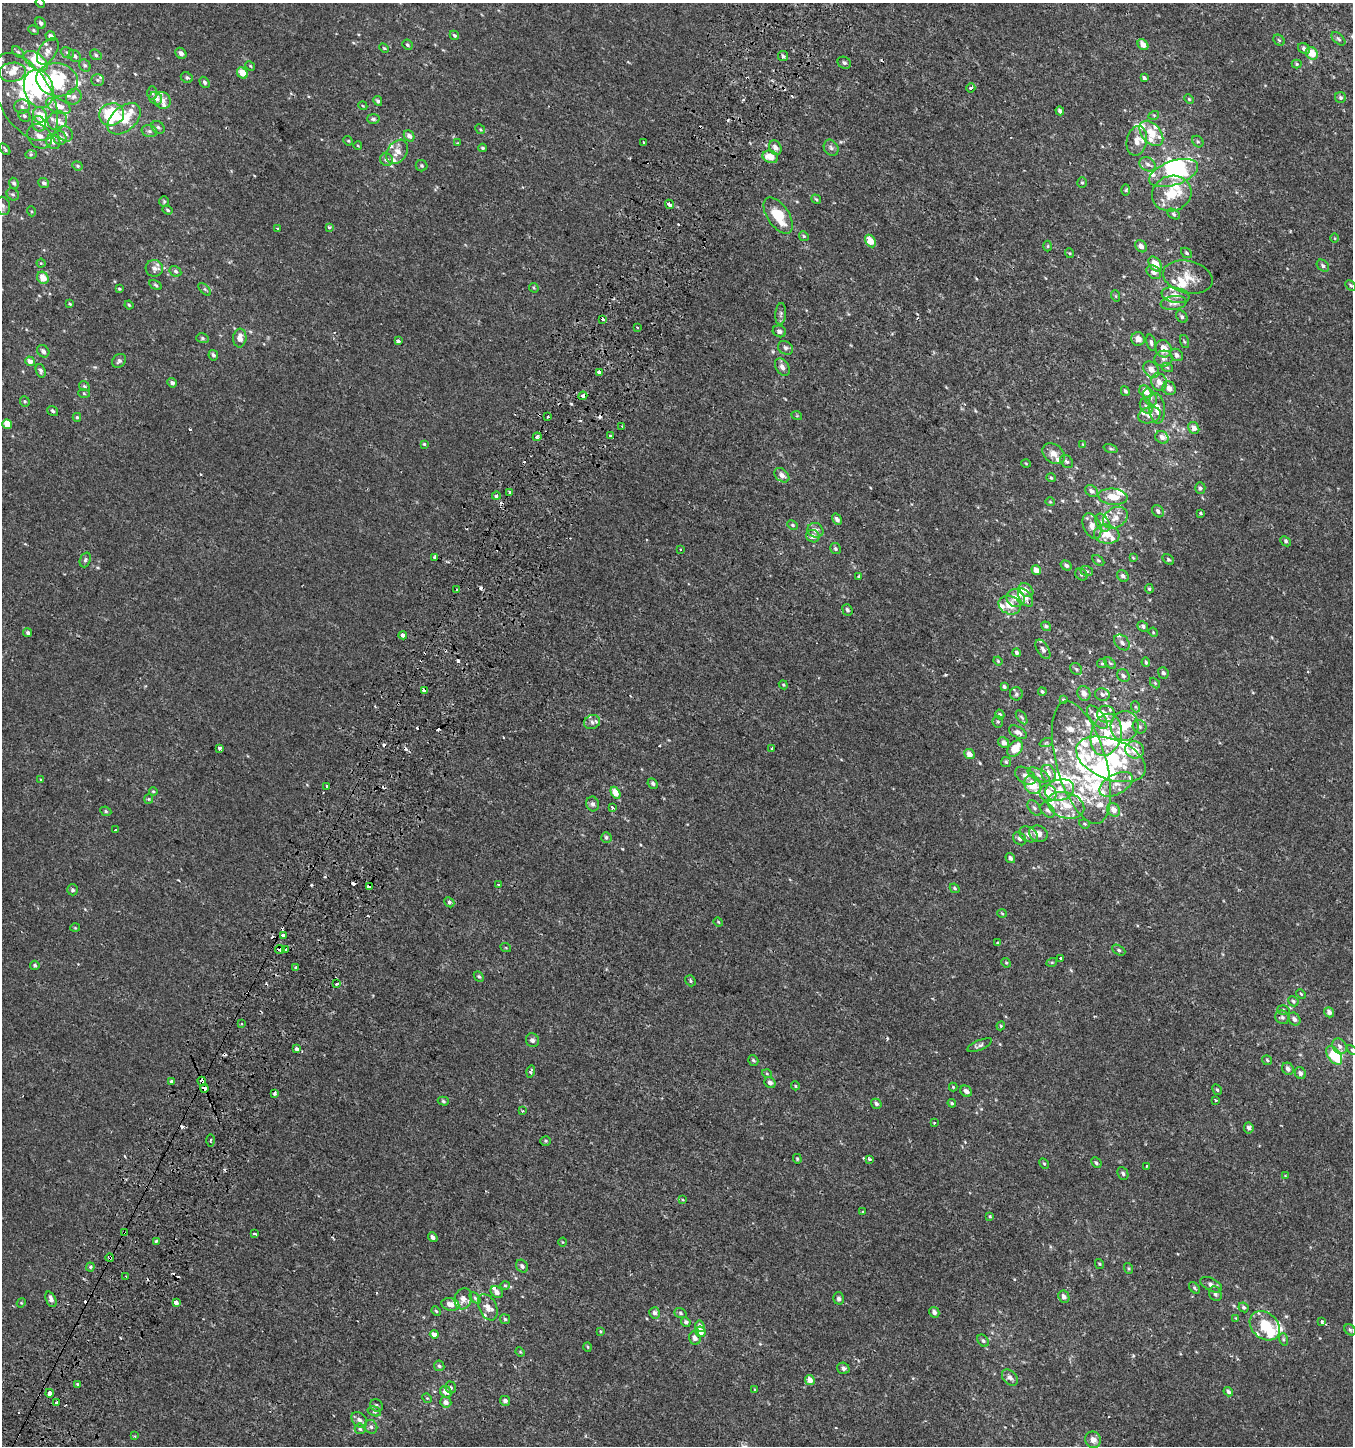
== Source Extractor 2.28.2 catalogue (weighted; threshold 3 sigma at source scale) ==
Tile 7 of 4 x 4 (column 3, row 2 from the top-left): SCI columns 2958-4308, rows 2939-4382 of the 5982 x 5886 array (HDU 1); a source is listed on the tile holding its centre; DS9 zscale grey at full resolution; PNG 1355 x 1448 px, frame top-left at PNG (2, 3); each listed source drawn as its Kron ellipse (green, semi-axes under 4 px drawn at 4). Shown black and unused: <1% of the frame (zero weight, under 2 of 3 exposures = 3% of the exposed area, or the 3 px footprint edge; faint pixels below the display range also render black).
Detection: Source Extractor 2.28.2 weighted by HDU 2 'WHT'; one run over the whole footprint, this tile lists its part. Background 4.91e-04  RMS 0.0027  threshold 0.0123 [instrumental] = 3 sigma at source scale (4.5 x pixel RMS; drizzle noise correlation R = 1.50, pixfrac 1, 0.0396/0.0396 arcsec/px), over >= 5 px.
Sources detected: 550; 8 inside a brighter object's white glare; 33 cosmic-ray / hot-pixel residue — neither listed nor drawn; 88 inside a brighter listed object's ellipse — not listed separately; the other 421 listed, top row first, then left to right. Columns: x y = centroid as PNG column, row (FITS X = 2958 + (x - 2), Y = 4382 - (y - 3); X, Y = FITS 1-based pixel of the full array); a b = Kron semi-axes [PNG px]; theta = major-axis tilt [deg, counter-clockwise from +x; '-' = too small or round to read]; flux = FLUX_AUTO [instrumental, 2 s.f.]
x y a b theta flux
40 3 5 4 - 0.34
41 23 6 5 - 0.79
34 30 5 4 - 0.32
454 35 5 4 - 0.45
51 36 5 4 - 1.3
1338 39 8 5 -45 0.48
1279 40 6 5 - 0.35
407 45 5 4 - 0.5
1143 45 6 4 -50 1.9
384 48 5 3 - 0.27
1304 48 6 5 - 0.8
48 51 15 8 55 1.7
18 52 7 4 -44 0.42
67 53 7 5 -25 0.56
181 53 6 5 - 0.99
1312 53 6 5 - 3.2
96 55 6 5 - 0.48
75 56 6 5 - 0.66
783 56 5 5 - 0.44
36 61 14 7 -35 6.7
844 63 7 5 -30 0.61
1297 64 5 4 - 0.32
85 66 6 5 - 0.48
250 66 5 4 - 0.32
12 72 13 9 8 2.5
242 73 6 5 - 3
187 78 6 5 - 0.53
1144 78 4 3 - 0.44
57 80 21 16 -10 18
98 80 6 6 - 0.59
204 82 6 4 -58 0.55
971 88 5 3 - 0.78
39 89 19 14 -72 17
152 93 7 5 -86 0.48
25 97 48 26 -61 15
74 97 8 7 - 0.91
1341 97 5 5 - 0.52
156 98 7 6 - 1.9
1189 99 5 3 - 0.28
163 100 8 8 - 1.3
378 101 5 4 - 0.55
58 106 13 7 -21 2.6
363 106 4 3 - 0.21
22 107 8 7 - 1
1060 111 4 3 - 0.67
112 114 12 11 - 19
40 115 8 7 - 3.1
1154 115 5 3 - 0.26
24 116 6 5 - 0.51
124 119 19 12 41 4.7
373 119 6 5 - 0.5
57 120 10 9 - 1.4
39 124 8 6 -59 2
158 127 7 5 -37 0.58
480 129 5 4 - 0.3
149 131 8 6 -15 0.65
1151 133 14 9 -50 4.2
65 134 8 7 - 0.94
39 136 13 11 -47 2.3
409 136 6 5 - 1.1
60 138 7 6 - 1.2
348 141 5 4 - 0.32
1137 141 15 10 78 2.4
53 142 8 6 -47 1.1
644 142 3 3 - 1.4
1198 142 6 5 - 0.44
457 143 4 3 - 0.23
358 146 4 3 - 0.2
775 147 7 6 - 1.5
483 148 4 3 - 0.38
831 148 8 7 - 0.66
5 149 7 3 -54 0.37
397 152 13 9 55 2.3
31 154 6 4 2 0.38
770 157 8 6 -19 3.1
386 160 6 6 - 0.81
1148 164 8 6 -28 1
77 166 5 4 - 0.36
422 166 6 5 - 0.47
1174 173 25 12 19 18
14 183 5 4 - 0.6
44 183 5 5 - 0.67
1082 183 5 4 - 0.32
1126 190 5 3 - 0.31
13 194 7 5 -41 0.49
1172 194 20 17 19 7.3
816 199 5 3 - 0.31
164 201 5 4 - 0.35
669 204 5 3 - 2.8
3 206 9 7 -66 1.1
168 210 5 4 - 0.38
31 211 5 3 - 0.25
1174 214 7 4 -30 0.47
778 216 21 10 -56 7.7
329 227 4 4 - 0.48
277 229 3 3 - 0.67
804 236 5 4 - 0.34
1335 238 4 3 - 0.2
870 241 7 5 -58 3.7
1048 246 5 3 - 0.25
1141 246 6 5 - 1.2
1069 253 5 3 - 0.23
1187 253 6 4 -40 0.36
41 263 4 4 - 0.29
1155 264 8 5 -53 3.7
1323 266 7 5 -42 0.61
154 268 8 8 - 1.3
175 271 6 5 - 0.53
1154 272 8 6 -40 1.1
1188 277 25 16 -14 4.4
43 278 6 5 - 3.2
156 285 7 4 -29 0.4
1351 285 6 3 -46 0.34
534 288 5 4 - 0.28
119 289 3 3 - 0.29
205 289 8 3 -44 0.34
1175 295 14 7 -10 2
1116 296 6 3 -71 0.25
1174 303 13 7 8 1.4
70 304 3 3 - 0.28
129 305 4 4 - 0.34
781 314 11 5 85 0.7
1182 317 7 5 -52 0.54
603 319 4 3 - 3.2
637 327 3 3 - 0.52
779 331 7 5 -24 0.8
202 338 6 5 - 0.38
240 338 9 6 85 2
1138 339 7 6 - 1.7
398 341 4 3 - 1.5
1184 342 7 3 -71 0.3
1151 343 8 4 -76 0.58
785 348 8 6 -35 0.67
1164 349 9 7 -63 2.9
43 351 7 5 -46 0.9
213 355 5 4 - 0.52
1177 355 7 5 -42 0.8
1163 359 9 8 - 1
30 361 5 4 - 1.5
119 361 8 6 45 0.66
782 367 9 6 -57 1.1
1167 367 6 4 -20 0.34
1151 370 9 7 -50 1.6
41 371 7 4 -73 0.56
599 372 4 3 - 4.8
1159 382 9 7 -65 1.7
172 383 5 4 - 0.81
84 386 5 4 - 0.42
1169 388 7 6 - 1.4
1125 391 5 4 - 0.44
1145 391 7 5 -46 2.2
84 394 6 4 -3 0.3
583 396 4 3 - 4.2
1150 397 9 6 -62 0.89
25 401 5 5 - 0.36
1146 406 8 5 -57 0.73
1157 408 15 8 -84 2.4
53 411 6 4 -35 0.45
1149 415 11 8 16 1.4
797 416 5 3 - 0.24
77 417 4 4 - 0.37
548 417 3 3 - 0.71
7 424 5 4 - 3.5
622 426 2 2 - 0.24
1194 428 6 5 - 1.6
610 436 3 3 - 1.6
537 437 4 4 - 1.1
1162 437 7 6 - 1.2
424 444 3 3 - 0.3
1083 444 4 4 - 0.22
1111 449 7 3 -19 0.34
1054 454 12 9 -39 1.9
1067 462 7 5 -41 0.6
1026 463 5 3 - 0.21
782 475 8 6 -43 1.3
1051 478 5 4 - 0.3
1200 488 6 5 - 0.47
1091 491 7 5 -40 0.89
509 493 3 3 - 5.5
496 496 4 3 - 0.55
1113 497 14 8 -7 3.3
1050 502 4 4 - 0.24
1158 511 6 5 - 0.72
1201 513 3 3 - 0.4
1115 518 13 10 34 2.4
837 519 6 4 -58 0.86
1103 523 10 6 -61 1.1
793 525 6 4 -28 0.35
1092 526 13 8 -67 2
815 530 8 7 - 1
1107 534 13 9 -9 3.2
813 536 7 6 - 1.2
1286 541 6 4 -42 0.42
680 549 3 3 - 0.99
835 549 5 5 - 0.43
435 557 3 3 - 3.8
1133 558 4 4 - 0.23
85 560 7 5 70 0.52
1098 560 7 4 -39 0.39
1168 560 6 4 -38 0.4
1066 565 6 4 -34 0.63
1036 570 5 4 - 1.9
1087 571 6 5 - 0.42
1081 575 7 5 -37 0.44
859 576 3 3 - 0.7
1123 576 6 5 - 0.68
1149 589 5 4 - 0.32
457 590 3 3 - 1.9
1026 590 8 6 -37 1.3
1016 598 9 8 - 2
1025 598 10 6 -55 1.8
1010 605 11 9 -24 3.3
847 610 6 5 - 0.65
1046 626 5 4 - 0.51
1143 626 6 5 - 0.57
1153 632 5 4 - 0.25
28 633 4 3 - 0.56
403 635 4 3 - 2.3
1122 642 9 6 -44 0.86
1043 649 11 5 -59 0.73
1017 653 4 4 - 0.55
998 661 5 3 - 0.25
1146 662 5 4 - 0.37
1102 663 5 4 - 0.32
1110 663 7 4 -44 0.43
1076 669 6 5 - 0.5
1163 673 6 5 - 0.6
1123 676 7 5 -45 0.62
1155 683 6 4 -47 0.32
783 685 4 4 - 0.25
1004 687 4 3 - 0.46
424 690 4 3 - 2.4
1042 692 4 3 - 0.33
1084 693 7 6 - 1.4
1016 694 6 6 - 0.61
1102 694 7 6 - 0.68
1063 700 3 3 - 0.31
1136 707 6 3 -70 0.31
1106 714 9 8 - 1.3
1000 715 5 4 - 0.41
1022 717 8 4 -55 0.42
1097 717 14 7 -50 2
592 722 8 7 - 0.93
998 722 6 5 - 0.38
1124 726 15 14 - 4.9
1140 727 7 6 - 0.63
1018 732 10 5 -31 1.1
1106 735 21 15 76 7.1
1004 743 6 5 - 1.2
1046 743 7 4 19 0.36
220 748 4 3 - 1.4
772 748 3 3 - 0.53
1015 748 9 6 48 4.6
1134 750 9 8 - 2.5
969 754 5 4 - 1.7
1111 759 36 20 -21 15
1006 762 5 5 - 0.35
1081 763 63 25 -74 25
1048 773 9 7 -67 2.1
1039 775 12 6 -27 1.2
1025 776 11 7 -35 1.2
41 780 4 2 - 0.23
653 784 5 4 - 0.49
1116 784 18 10 29 2.9
1032 785 9 8 - 4.4
327 786 3 3 - 1.2
1060 790 15 10 16 3.4
153 791 4 4 - 0.27
615 793 6 4 -60 3.4
1048 793 8 8 - 4.2
149 799 5 4 - 0.33
593 804 7 6 - 0.89
1066 805 19 13 -17 5
612 807 3 3 - 6
1034 808 9 5 -52 0.7
1048 810 8 6 -50 0.81
1114 810 7 6 - 2.2
106 811 6 4 -24 0.39
1084 824 6 4 -20 0.31
115 830 3 3 - 0.7
1028 834 10 7 -32 1.5
1038 834 9 8 - 2.1
606 837 5 5 - 0.54
1020 839 7 5 -46 0.67
1010 858 5 4 - 0.8
499 885 3 3 - 0.49
370 887 4 3 - 1.9
955 888 5 4 - 0.38
73 890 5 5 - 0.51
449 902 5 4 - 0.51
1002 914 5 3 - 0.24
718 922 5 4 - 0.26
75 928 5 3 - 0.24
283 935 3 3 - 2.4
998 943 3 3 - 0.35
506 948 5 3 - 0.25
280 949 5 3 - 1.6
285 950 4 3 - 1.7
1119 950 7 5 -29 0.49
1061 958 4 3 - 3.5
1052 962 5 3 - 0.23
1006 963 5 4 - 0.3
35 965 4 4 - 0.44
296 968 3 3 - 1.5
479 976 6 4 -48 0.42
690 981 6 5 - 0.4
337 984 3 3 - 4.1
1301 994 5 3 - 0.26
1293 1001 5 4 - 0.43
1283 1010 6 5 - 0.44
1329 1012 5 4 - 1.1
1282 1017 7 6 - 0.59
1294 1019 7 5 -51 1
241 1024 3 3 - 0.3
1001 1026 4 4 - 0.3
532 1040 7 6 - 0.61
980 1045 13 5 23 0.74
1340 1046 8 6 -53 1
297 1049 3 3 - 2.1
1352 1050 6 3 -46 0.25
1334 1055 10 6 -53 8.6
753 1060 6 4 -55 0.43
1267 1060 5 5 - 0.38
1288 1069 6 5 - 0.91
531 1072 6 4 74 0.53
1300 1073 6 5 - 0.94
767 1074 5 3 - 0.24
171 1081 3 3 - 1.3
202 1081 5 3 - 2.6
770 1083 6 5 - 0.91
795 1086 4 3 - 0.27
953 1087 4 4 - 0.24
204 1088 4 4 - 1.9
1217 1090 6 4 -61 0.34
966 1091 6 5 - 1
275 1093 3 3 - 1
1216 1100 4 3 - 0.43
443 1101 5 4 - 0.42
952 1103 4 4 - 0.39
876 1104 5 4 - 0.69
523 1111 4 3 - 0.22
934 1123 3 3 - 0.33
1249 1128 5 5 - 0.61
210 1140 6 3 89 0.32
546 1141 5 4 - 0.34
797 1159 5 4 - 0.28
870 1159 3 3 - 0.85
1096 1163 6 4 -46 0.45
1044 1164 6 4 -61 0.3
1146 1166 3 2 - 0.23
1123 1173 7 5 -66 0.47
1285 1176 4 3 - 0.2
683 1200 3 3 - 0.78
863 1212 3 2 - 0.34
990 1216 4 4 - 0.27
124 1232 4 3 - 0.29
254 1234 4 3 - 0.88
433 1237 5 4 - 0.85
156 1241 4 3 - 0.61
562 1242 4 3 - 0.19
110 1258 4 3 - 1.1
1099 1264 5 4 - 0.26
522 1266 7 5 -51 0.74
90 1267 4 4 - 0.35
1128 1268 5 3 - 0.29
126 1277 3 2 - 0.5
505 1285 5 4 - 0.29
1211 1285 12 6 -27 1.2
1194 1288 7 4 -51 0.38
497 1292 7 5 -38 1.1
1215 1294 7 6 - 0.69
1064 1297 6 5 - 1.1
475 1298 6 4 -46 0.41
839 1298 6 5 - 0.6
51 1299 8 5 -68 1.1
463 1299 10 8 74 2
176 1302 4 3 - 1.9
21 1303 5 4 - 0.23
450 1304 9 6 -12 1.8
488 1307 14 8 -64 2.1
1244 1307 5 4 - 0.53
436 1311 5 4 - 0.3
934 1312 5 5 - 1
654 1313 5 5 - 0.73
680 1313 6 5 - 0.45
1236 1318 4 4 - 0.2
505 1319 5 4 - 0.38
1322 1321 4 3 - 0.34
686 1322 5 4 - 0.57
700 1326 6 5 - 0.98
1265 1326 17 13 -42 7
1350 1330 6 5 - 0.42
600 1331 4 3 - 0.22
700 1332 5 5 - 2
434 1334 4 4 - 2.4
695 1338 6 6 - 1.1
1283 1339 6 4 -72 0.36
983 1341 7 5 -48 0.6
588 1347 4 3 - 0.25
520 1352 5 4 - 0.27
439 1366 5 5 - 0.47
843 1368 6 5 - 0.82
1010 1377 9 6 -47 1.1
810 1380 5 4 - 1.8
77 1384 3 3 - 0.84
451 1387 6 5 - 0.44
755 1390 3 3 - 0.22
446 1392 6 5 - 1.9
1228 1392 5 4 - 0.77
50 1393 4 4 - 2.8
427 1398 5 4 - 0.29
505 1401 5 5 - 0.81
57 1402 4 3 - 2.5
446 1402 5 5 - 1.2
376 1405 7 6 - 0.52
374 1411 7 4 -17 0.49
359 1420 9 6 -43 1.1
371 1427 7 6 - 0.69
360 1429 5 5 - 0.42
135 1436 3 2 - 0.28
1093 1440 8 7 - 1.5
Overlapping masked pixels (flux is a lower limit): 9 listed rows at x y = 583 396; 403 635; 424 690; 370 887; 280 949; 202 1081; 204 1088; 124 1232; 110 1258
Isophote crosses this tile's border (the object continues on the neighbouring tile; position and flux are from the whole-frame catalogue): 3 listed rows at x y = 40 3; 3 206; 1352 1050